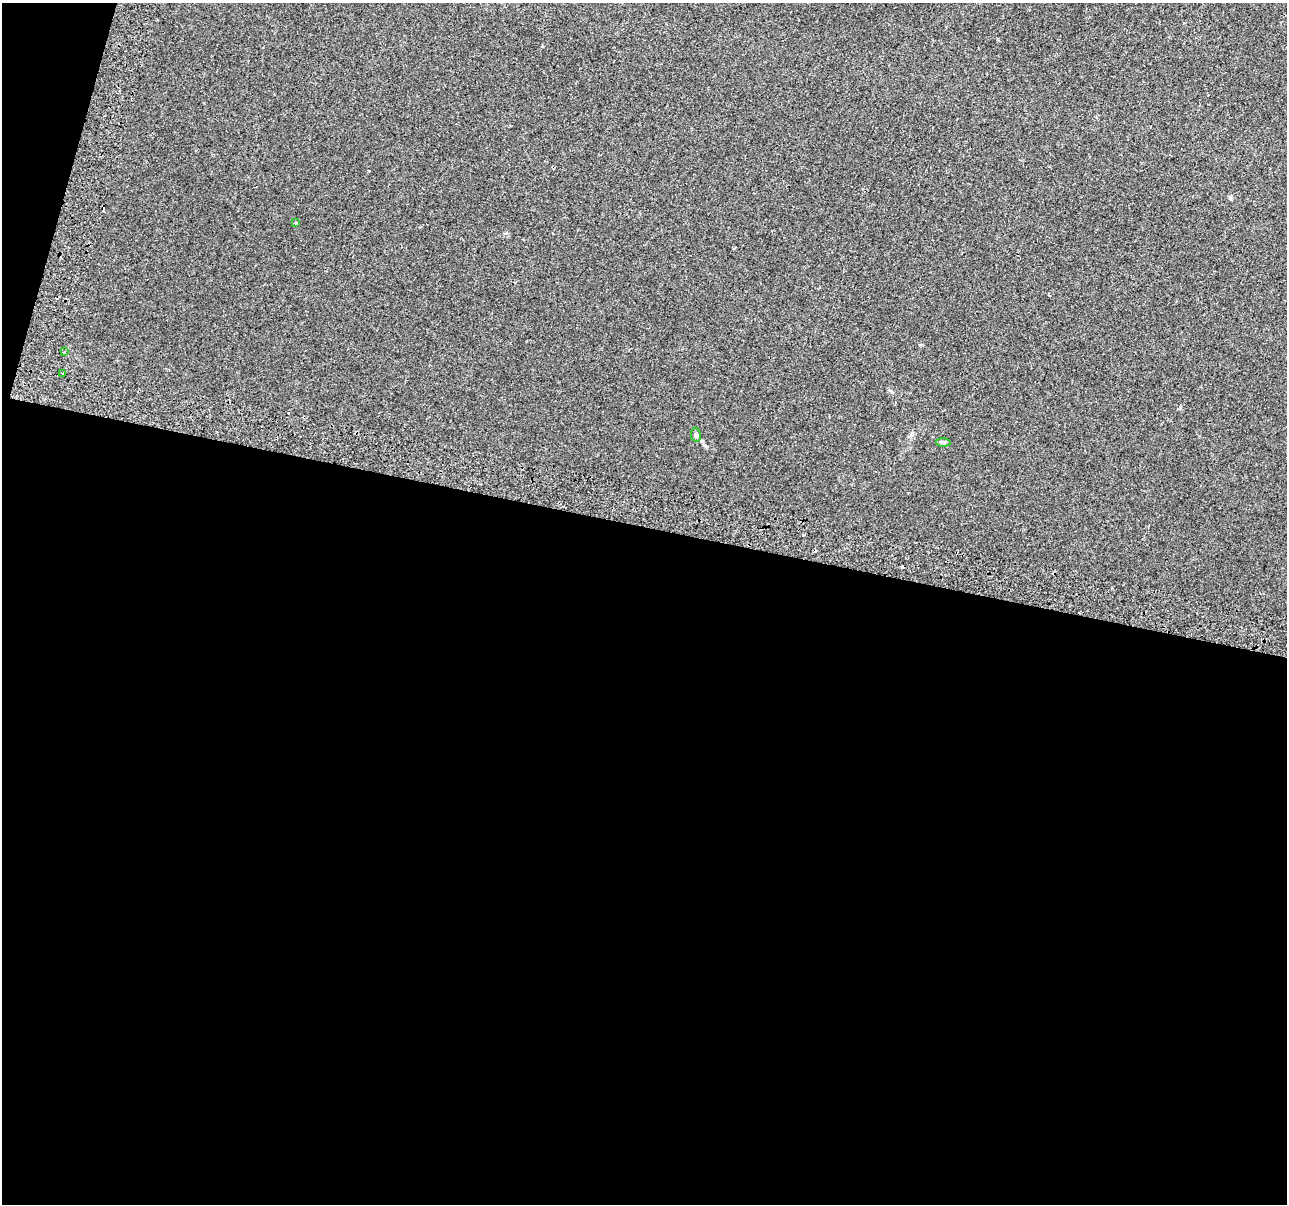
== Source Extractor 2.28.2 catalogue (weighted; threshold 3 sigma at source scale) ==
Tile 13 of 4 x 4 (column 1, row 4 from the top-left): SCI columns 61-1345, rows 345-1546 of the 5252 x 5438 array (HDU 1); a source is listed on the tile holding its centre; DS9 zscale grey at full resolution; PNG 1289 x 1206 px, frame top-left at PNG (2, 3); each listed source drawn as its Kron ellipse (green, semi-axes under 4 px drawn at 4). Shown black and unused: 58% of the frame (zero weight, under 2 of 3 exposures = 4% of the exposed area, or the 3 px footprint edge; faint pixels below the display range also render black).
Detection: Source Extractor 2.28.2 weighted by HDU 2 'WHT'; one run over the whole footprint, this tile lists its part. Background 0.0402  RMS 0.0053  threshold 0.024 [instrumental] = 3 sigma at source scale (4.5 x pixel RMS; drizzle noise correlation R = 1.50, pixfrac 1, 0.0396/0.0396 arcsec/px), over >= 5 px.
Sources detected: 9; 4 cosmic-ray / hot-pixel residue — neither listed nor drawn; the other 5 listed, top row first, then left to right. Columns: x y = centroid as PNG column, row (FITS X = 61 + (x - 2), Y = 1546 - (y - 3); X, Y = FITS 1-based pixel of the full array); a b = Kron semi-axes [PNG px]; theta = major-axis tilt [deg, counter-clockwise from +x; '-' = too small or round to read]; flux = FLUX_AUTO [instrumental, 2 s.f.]
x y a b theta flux
296 223 4 4 - 0.6
64 352 3 2 - 0.5
63 373 2 2 - 0.6
696 435 7 5 -80 1
943 442 7 4 -1 0.89